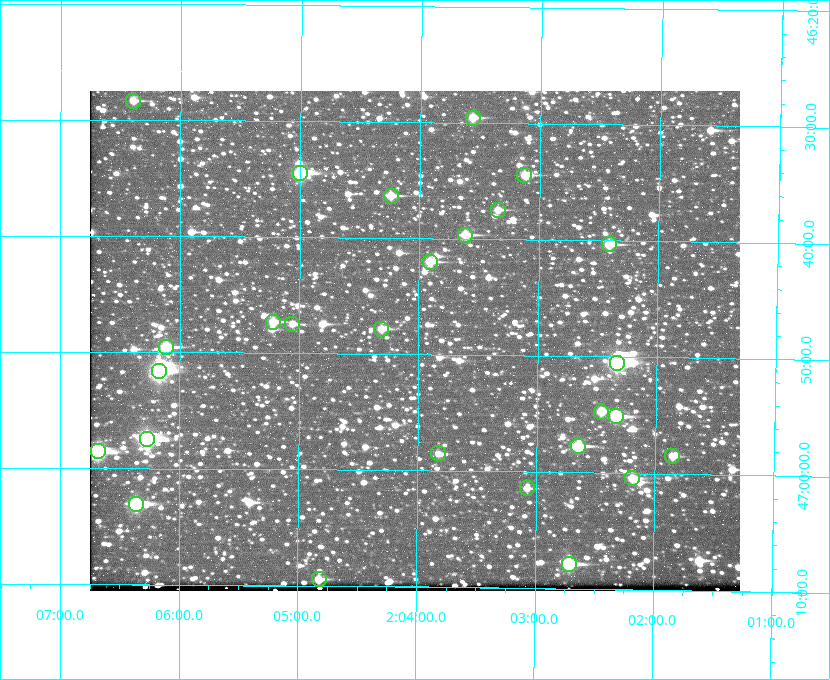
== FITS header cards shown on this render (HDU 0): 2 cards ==
NAXIS1  =                  650 / Width of table row in bytes
NAXIS2  =                  500 / Number of rows in table

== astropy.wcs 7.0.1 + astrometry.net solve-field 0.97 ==
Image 650 x 500 px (HDU 0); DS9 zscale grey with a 90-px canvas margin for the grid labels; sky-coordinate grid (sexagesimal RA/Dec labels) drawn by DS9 from the SOLVED WCS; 27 Tycho-2 reference stars matched to detected sources circled (green)
Header WCS: none
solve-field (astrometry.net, Tycho-2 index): SOLVED blind (the file carries no WCS)
Solved WCS: RA---TAN-SIP/DEC--TAN-SIP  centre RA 02:04:02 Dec +46:49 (31.01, +46.81 deg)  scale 5.16 arcsec/px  FOV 55.9' x 43.0'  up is +179 deg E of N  parity flipped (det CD > 0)
(file carries no celestial WCS; the grid is the blind solution)
Tycho-2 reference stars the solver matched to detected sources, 27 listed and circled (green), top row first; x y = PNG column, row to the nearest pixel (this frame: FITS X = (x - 90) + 1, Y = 500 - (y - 91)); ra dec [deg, ICRS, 3 dp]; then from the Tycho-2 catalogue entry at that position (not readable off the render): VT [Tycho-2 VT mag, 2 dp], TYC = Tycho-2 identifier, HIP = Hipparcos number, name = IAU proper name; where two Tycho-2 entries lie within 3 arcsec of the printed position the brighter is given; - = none
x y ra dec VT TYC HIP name
133 101 31.598 +46.472 10.81 3281-451-1 - -
473 118 30.892 +46.493 10.70 3280-490-1 - -
300 173 31.250 +46.575 8.43 3281-919-1 - -
524 175 30.782 +46.574 10.16 3280-645-1 - -
391 196 31.061 +46.606 9.99 3281-582-1 - -
498 210 30.837 +46.625 10.69 3280-1254-1 - -
465 235 30.904 +46.661 9.60 3280-781-1 - -
609 244 30.604 +46.672 9.47 3280-908-1 - -
430 262 30.978 +46.700 9.85 3281-909-1 - -
273 322 31.305 +46.788 10.64 3281-663-1 - -
292 324 31.264 +46.791 10.76 3281-86-1 - -
381 329 31.078 +46.798 10.61 3281-114-1 - -
166 347 31.529 +46.825 9.32 3281-34-1 - -
617 363 30.583 +46.843 7.07 3280-746-1 9508 -
159 371 31.543 +46.860 7.50 3281-160-1 9805 -
601 412 30.615 +46.912 10.08 3284-203-1 - -
616 416 30.584 +46.919 9.47 3284-629-1 - -
147 439 31.569 +46.957 8.53 3285-177-1 9816 -
578 446 30.663 +46.962 9.31 3284-347-1 - -
98 451 31.671 +46.975 8.89 3285-43-1 - -
438 453 30.956 +46.975 11.27 3285-185-1 - -
672 456 30.464 +46.975 10.61 3284-511-1 - -
632 478 30.548 +47.007 10.42 3284-727-1 - -
527 488 30.769 +47.024 11.20 3284-681-1 - -
136 504 31.591 +47.051 8.70 3285-1195-1 - -
569 564 30.679 +47.131 10.02 3284-307-1 - -
319 579 31.205 +47.157 10.28 3285-879-1 - -